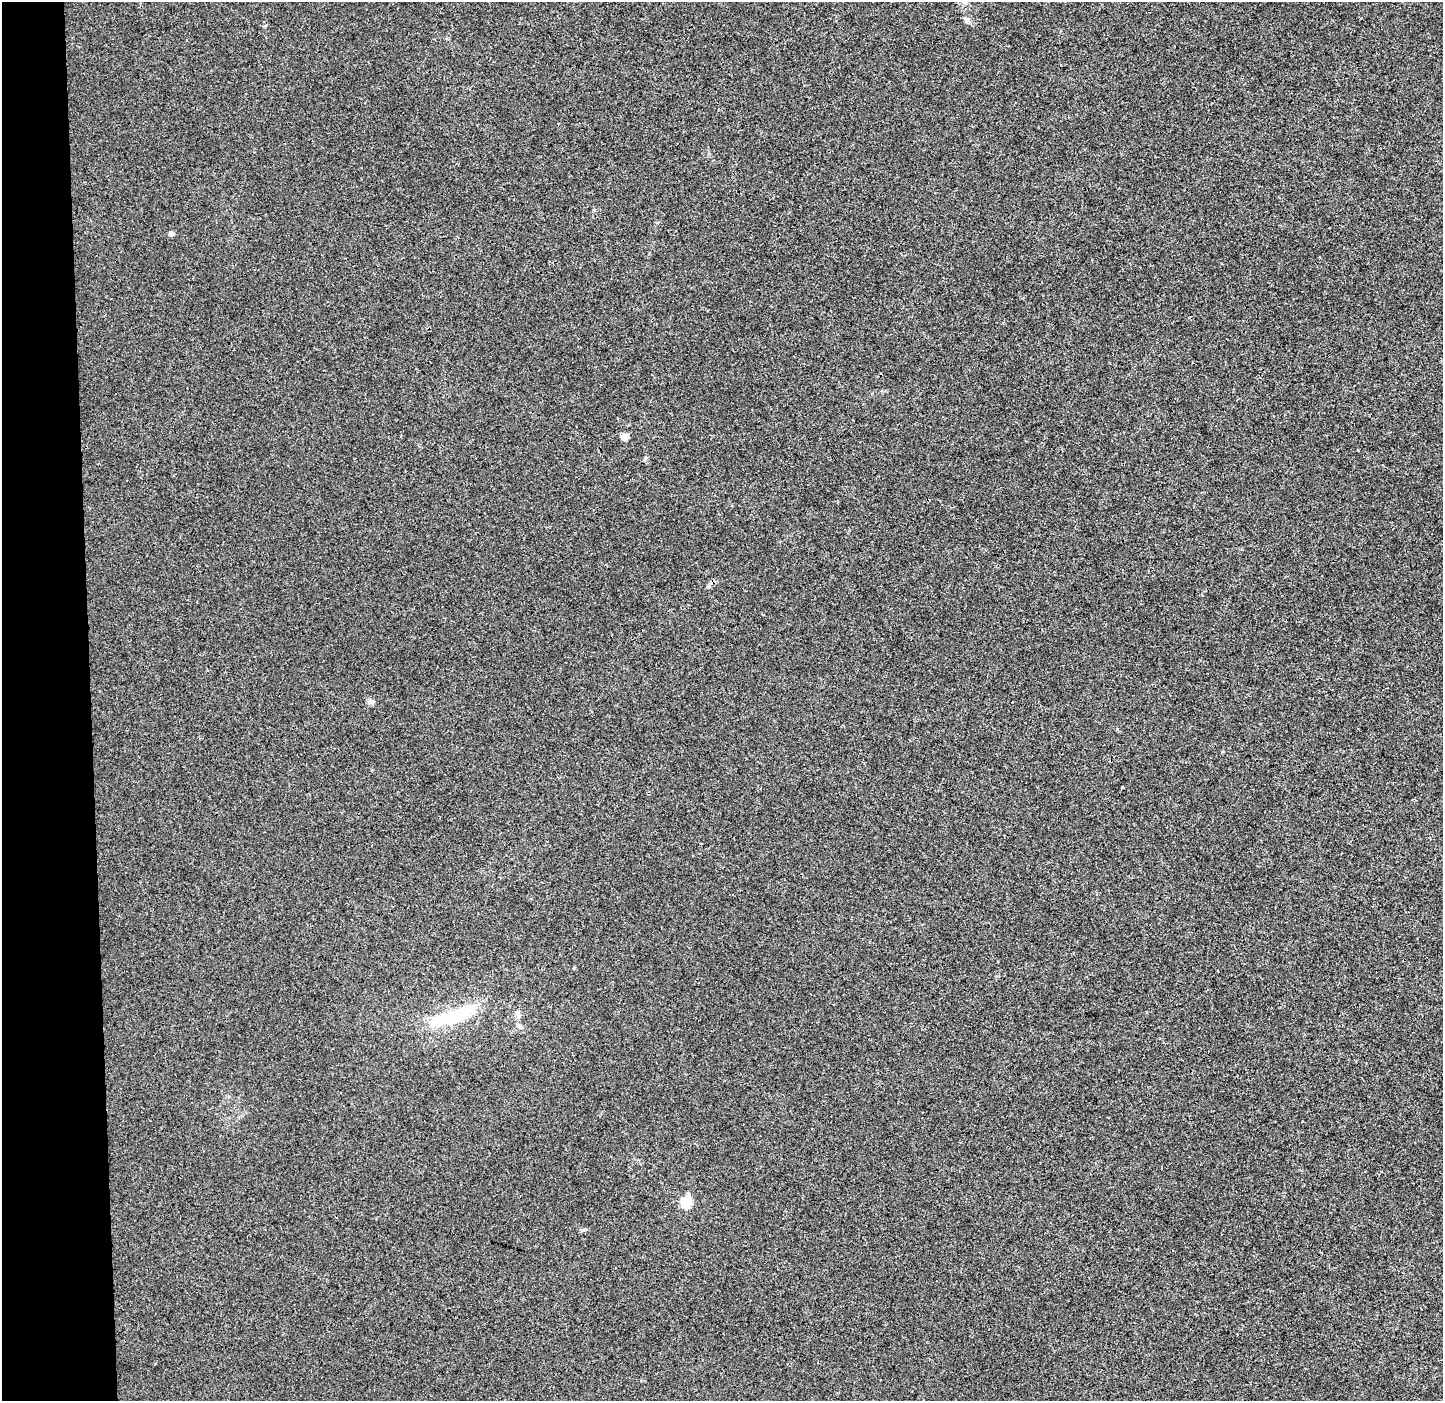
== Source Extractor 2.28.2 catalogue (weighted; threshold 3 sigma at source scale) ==
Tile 4 of 3 x 3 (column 1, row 2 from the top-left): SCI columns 72-1512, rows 1409-2807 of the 4465 x 4207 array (HDU 1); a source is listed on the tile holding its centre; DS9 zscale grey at full resolution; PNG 1445 x 1403 px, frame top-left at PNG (2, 2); no overlay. Shown black and unused: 6% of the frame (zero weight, under 3 of 4 exposures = <1% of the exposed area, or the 3 px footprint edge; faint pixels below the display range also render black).
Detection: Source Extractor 2.28.2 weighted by HDU 2 'WHT'; one run over the whole footprint, this tile lists its part. Background 6.43e-04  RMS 0.0028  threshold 0.0126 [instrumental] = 3 sigma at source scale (4.5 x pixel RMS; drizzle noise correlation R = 1.50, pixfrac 1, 0.0396/0.0396 arcsec/px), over >= 5 px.
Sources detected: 8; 1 inside a brighter listed object's ellipse — not listed separately; the other 7 listed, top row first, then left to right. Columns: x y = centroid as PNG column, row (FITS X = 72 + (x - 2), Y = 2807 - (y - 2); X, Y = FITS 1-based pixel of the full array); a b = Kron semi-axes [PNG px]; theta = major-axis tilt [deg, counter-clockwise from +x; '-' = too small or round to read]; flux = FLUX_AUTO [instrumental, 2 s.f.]
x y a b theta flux
967 20 9 6 -45 0.8
171 233 4 4 - 1.6
624 437 5 5 - 5
371 702 8 6 -1 0.94
518 1014 15 6 -88 1.4
450 1018 47 11 16 19
686 1202 6 5 - 16